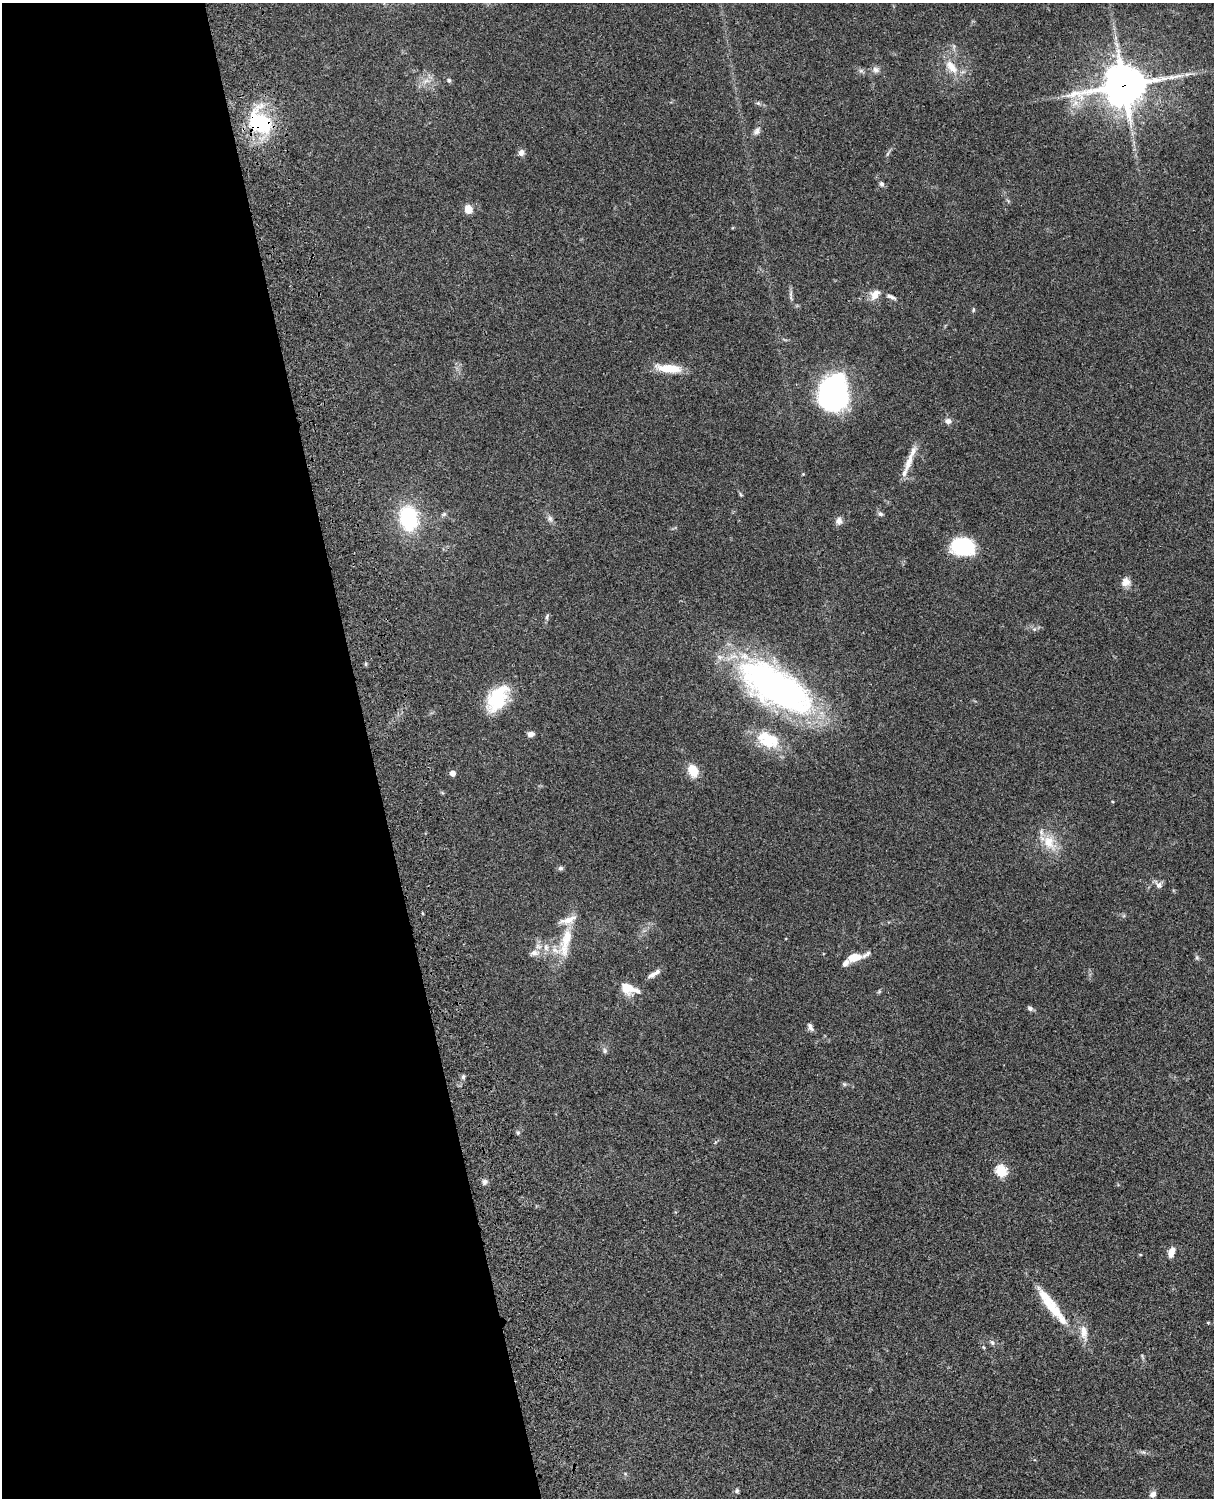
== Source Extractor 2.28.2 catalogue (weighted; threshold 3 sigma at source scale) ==
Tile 5 of 4 x 3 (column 1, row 2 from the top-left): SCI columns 121-1332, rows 1773-3268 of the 5087 x 4927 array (HDU 1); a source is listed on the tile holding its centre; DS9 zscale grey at full resolution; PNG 1216 x 1500 px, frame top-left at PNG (2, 3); no overlay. Shown black and unused: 31% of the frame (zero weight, under 3 of 4 exposures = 6% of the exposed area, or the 3 px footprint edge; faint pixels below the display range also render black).
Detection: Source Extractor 2.28.2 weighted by HDU 2 'WHT'; one run over the whole footprint, this tile lists its part. Background 0.0867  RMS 0.0062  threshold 0.0278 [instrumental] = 3 sigma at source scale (4.5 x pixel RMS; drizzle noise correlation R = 1.50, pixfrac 1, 0.05/0.05 arcsec/px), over >= 5 px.
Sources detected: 75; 3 inside a brighter object's white glare — not listed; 7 inside a brighter listed object's ellipse — not listed separately; the other 65 listed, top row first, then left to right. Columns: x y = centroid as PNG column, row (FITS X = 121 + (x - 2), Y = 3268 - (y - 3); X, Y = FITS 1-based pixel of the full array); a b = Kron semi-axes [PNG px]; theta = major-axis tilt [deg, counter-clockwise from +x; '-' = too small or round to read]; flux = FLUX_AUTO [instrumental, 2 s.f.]
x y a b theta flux
951 67 22 10 -50 9.6
876 70 9 8 - 2.4
1188 74 14 4 15 2.5
449 80 6 5 - 1.2
426 81 9 4 37 2.4
1124 85 16 14 11 1600
758 103 6 5 - 1
1075 103 12 7 41 4.8
260 122 30 22 -48 48
757 131 12 7 55 2.6
521 153 8 7 - 2.5
881 184 7 6 - 1.5
468 209 8 7 - 6.5
875 294 15 11 49 5.1
891 297 16 5 -22 2.2
973 310 6 4 -85 0.79
669 368 31 9 -6 14
833 382 51 21 56 67
948 421 9 7 -14 2.5
909 462 31 8 72 7.3
803 474 4 4 - 0.5
740 494 6 4 -70 0.75
444 514 8 4 36 1.3
880 514 7 5 -4 1.3
408 518 20 14 -79 56
550 519 8 7 - 2
839 521 9 8 - 3
963 546 23 16 -12 38
1126 582 12 11 - 4.2
547 616 8 4 64 1.2
1034 629 5 5 - 1.2
775 687 75 32 -32 250
498 700 32 22 36 26
531 734 8 6 16 2.6
770 741 31 19 0 21
693 770 12 9 -71 11
452 773 5 4 - 4.2
1049 842 21 15 -61 13
560 868 6 6 - 1.4
1159 885 8 8 - 2.5
565 942 48 13 77 19
546 947 11 6 -81 3.2
534 953 13 8 5 3.8
866 954 17 5 33 2.5
854 957 13 7 11 10
1197 957 7 5 -70 1.1
654 974 18 5 31 3.2
629 989 21 11 -15 11
1030 1008 7 6 - 1.6
810 1027 10 5 -65 2.2
605 1051 8 6 -89 1.4
463 1077 6 5 - 1.2
844 1084 6 4 -44 0.93
518 1132 6 4 -70 0.96
1001 1171 6 5 - 50
484 1182 7 6 - 2
1171 1252 12 7 68 4.9
1056 1312 44 12 -53 18
1208 1322 5 3 - 0.55
1084 1332 21 9 -84 6.6
992 1343 8 5 -50 1.5
983 1347 5 3 - 0.66
1142 1357 9 3 -69 0.89
737 1491 6 6 - 1.1
1153 1494 9 6 46 2.4
Overlapping masked pixels (flux is a lower limit): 2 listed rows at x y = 1124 85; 260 122